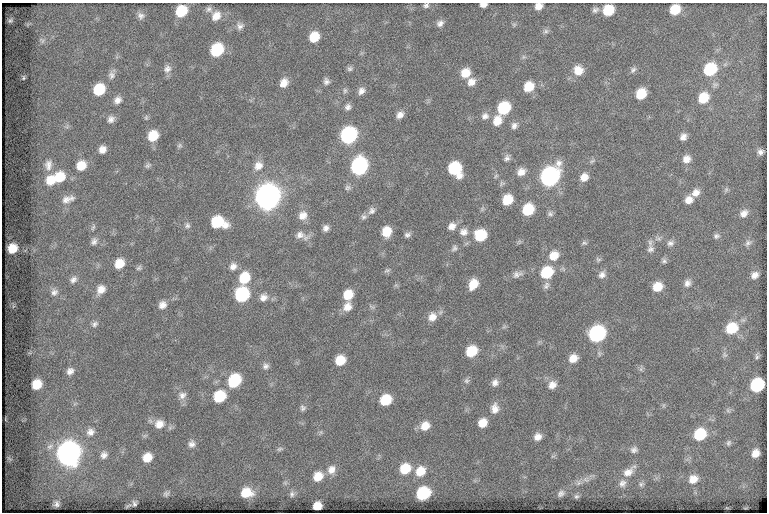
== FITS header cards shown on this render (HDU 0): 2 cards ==
NAXIS1  =                  765
NAXIS2  =                  510

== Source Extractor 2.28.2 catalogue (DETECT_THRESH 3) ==
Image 765 x 510 px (HDU 0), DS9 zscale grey, 1 PNG px = 1 image px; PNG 769 x 514 px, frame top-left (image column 1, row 510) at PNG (2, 3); no overlay
Background 52.7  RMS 6.5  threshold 19.5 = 3 sigma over >= 5 px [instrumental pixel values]
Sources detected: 176; all 176 listed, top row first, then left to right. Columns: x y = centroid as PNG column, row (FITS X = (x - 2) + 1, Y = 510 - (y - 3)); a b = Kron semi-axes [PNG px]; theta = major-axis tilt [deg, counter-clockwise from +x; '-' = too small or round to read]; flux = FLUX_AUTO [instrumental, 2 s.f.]
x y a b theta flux
426 5 6 5 - 1100
483 5 6 4 4 2000
538 6 7 6 - 3400
209 9 8 7 - 1300
595 10 9 7 25 1400
608 10 9 8 - 14000
675 10 9 7 43 11000
181 11 9 8 - 15000
141 16 9 9 - 1800
216 16 12 9 48 4500
10 20 5 4 - 710
440 23 9 7 38 1900
514 25 6 6 - 740
240 26 9 8 - 1800
546 31 8 6 15 1200
314 37 9 8 - 9400
42 40 10 6 -36 1400
217 50 10 8 54 26000
167 69 11 9 44 2300
350 69 7 6 - 1000
710 69 11 9 46 26000
578 70 12 11 - 5500
633 70 9 7 48 1300
465 73 10 9 - 6500
111 75 10 9 - 1900
23 78 6 3 89 480
326 81 8 7 - 1500
471 82 11 9 46 3400
284 83 9 8 - 3900
529 87 10 9 - 8500
99 90 9 8 - 16000
345 91 7 5 89 900
361 91 9 7 55 2200
641 94 9 8 - 11000
703 98 11 9 50 10000
118 100 9 8 - 2500
348 107 8 7 - 1600
504 108 10 8 50 23000
400 115 8 7 - 2600
485 116 10 9 - 2200
146 118 6 5 - 750
111 119 9 8 - 2100
497 121 11 9 69 5500
514 126 9 7 63 1800
348 135 10 9 - 80000
153 136 10 8 53 10000
683 137 8 7 - 2300
179 145 7 6 - 860
102 149 7 7 - 3000
760 152 7 7 - 1600
507 158 8 7 - 1500
686 159 10 9 - 3500
592 161 7 4 43 800
48 165 17 10 83 4100
81 165 11 10 - 7500
148 165 8 6 32 1100
258 166 12 10 37 4000
359 166 11 9 64 93000
455 169 12 9 -59 27000
521 172 10 8 33 3400
59 177 13 11 47 11000
549 177 12 9 52 160000
584 177 9 8 - 3600
50 180 13 11 64 7800
347 188 9 7 43 1200
726 189 7 5 89 870
696 193 10 8 41 3300
267 197 11 10 - 560000
68 199 19 9 17 3800
507 200 9 8 - 10000
689 200 9 8 - 3600
528 210 9 8 - 16000
372 211 11 8 53 1900
744 213 10 8 41 2700
550 214 7 6 - 1100
303 216 12 10 48 4000
363 217 8 7 - 1200
218 222 12 9 -14 21000
187 225 8 7 - 1300
452 226 10 9 - 3000
93 227 9 5 63 870
326 228 7 6 - 1900
386 232 9 8 - 8200
464 232 11 10 - 2900
300 235 13 10 -5 3100
407 235 8 6 17 1300
480 235 10 10 - 16000
716 236 8 7 - 1200
94 241 10 8 62 1800
584 243 7 6 - 890
670 243 10 8 19 1800
748 243 10 7 44 1600
12 248 8 7 - 7100
454 248 9 6 50 1200
650 249 10 9 - 2200
554 256 11 10 - 5900
598 259 7 6 - 870
664 261 8 6 -32 1000
119 264 10 8 49 7000
233 266 9 8 - 2500
139 268 8 6 44 940
387 270 9 5 13 960
547 272 11 9 41 19000
517 274 13 8 16 2200
602 275 10 8 52 2100
755 275 7 5 37 2400
244 278 12 9 67 12000
73 280 11 9 33 2200
687 283 10 9 - 2300
473 284 10 7 61 6700
546 286 11 7 63 1600
657 287 10 8 27 6800
101 289 11 9 56 4000
54 292 11 10 - 2600
242 295 10 9 - 45000
348 295 9 8 - 8600
263 297 10 9 - 3000
162 305 9 9 - 2800
347 307 12 10 55 4100
432 317 12 10 59 3900
95 324 9 7 39 1500
732 328 12 10 35 14000
597 334 10 9 - 78000
471 351 10 8 40 12000
725 355 8 5 -71 1100
757 356 8 5 -82 890
573 358 9 8 - 4500
340 360 9 8 - 8900
266 366 9 8 - 1600
641 369 7 4 72 840
70 371 10 8 46 2500
234 380 11 9 54 25000
466 381 7 7 - 1100
495 383 8 8 - 2200
37 384 9 8 - 7500
552 385 10 8 42 3200
757 385 10 9 - 33000
182 395 11 10 - 2600
219 396 10 9 - 19000
386 400 9 8 - 14000
303 408 8 7 - 1300
495 409 13 10 86 3700
728 410 6 5 - 860
482 423 9 8 - 5200
159 424 13 11 25 4800
425 426 11 9 41 5400
90 432 11 10 - 3000
321 432 6 4 71 680
700 434 10 9 - 18000
538 437 8 7 - 2900
728 443 9 6 59 1000
192 444 9 8 - 2100
280 449 9 5 16 900
634 450 10 8 25 1700
68 453 12 11 - 440000
755 453 7 6 - 3700
104 455 10 9 - 2200
147 457 9 8 - 6100
405 469 11 9 40 11000
331 470 12 10 69 3600
420 471 12 10 50 7300
628 472 19 10 40 4700
318 476 10 9 - 6200
585 479 9 5 -31 1300
693 479 11 10 - 4800
622 483 11 10 - 2300
641 484 7 6 - 1100
246 492 11 9 0 8500
423 493 10 9 - 29000
561 493 9 7 38 1600
166 494 8 6 31 1100
292 494 8 7 - 1300
576 496 7 6 - 830
134 503 5 3 - 810
56 504 5 4 - 1200
317 506 7 7 - 5500
At the frame edge (FLAGS 8, measured only in part): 3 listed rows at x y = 426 5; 483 5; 538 6